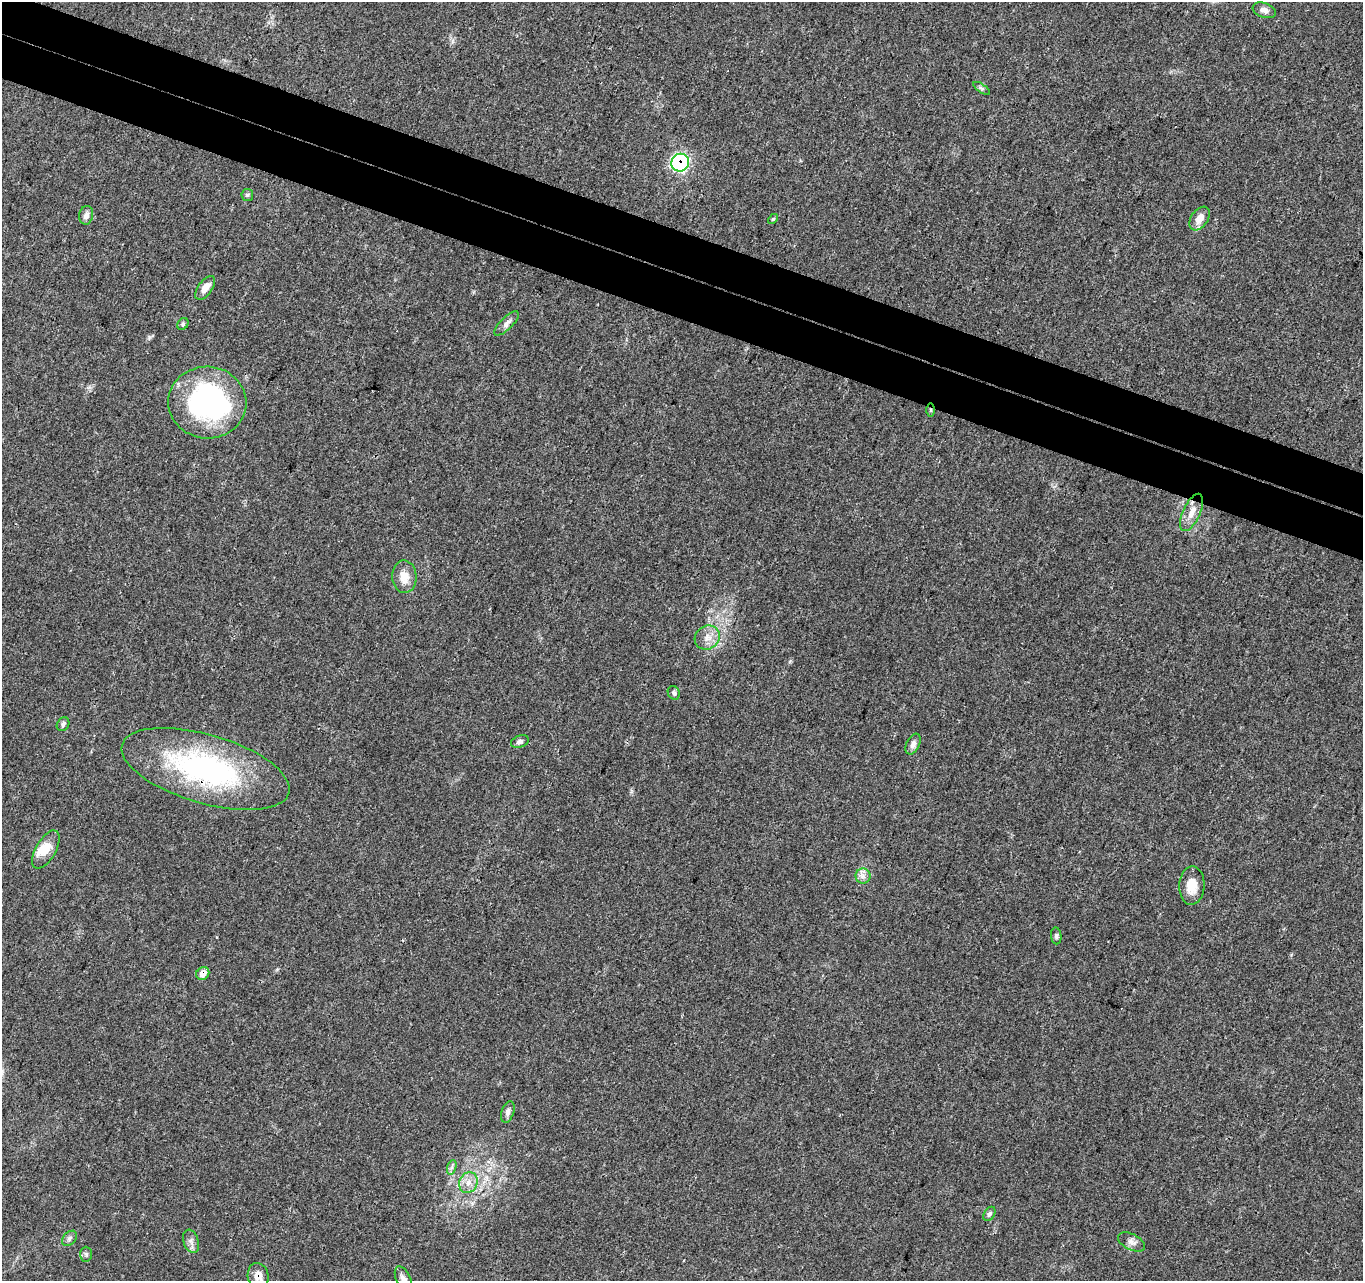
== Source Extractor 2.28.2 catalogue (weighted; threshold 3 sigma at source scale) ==
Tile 11 of 4 x 4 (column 3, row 3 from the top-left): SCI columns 2796-4156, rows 1612-2890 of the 5588 x 5718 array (HDU 1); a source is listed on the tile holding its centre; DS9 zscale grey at full resolution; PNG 1365 x 1283 px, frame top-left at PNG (2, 2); each listed source drawn as its Kron ellipse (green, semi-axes under 4 px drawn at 4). Shown black and unused: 7% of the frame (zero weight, under 3 of 4 exposures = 6% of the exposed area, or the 3 px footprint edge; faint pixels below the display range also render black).
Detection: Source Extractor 2.28.2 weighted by HDU 2 'WHT'; one run over the whole footprint, this tile lists its part. Background 0.0374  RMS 0.0038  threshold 0.0173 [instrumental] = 3 sigma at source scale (4.5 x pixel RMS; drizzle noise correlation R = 1.50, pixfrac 1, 0.0396/0.0396 arcsec/px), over >= 5 px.
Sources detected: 37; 2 inside a brighter object's white glare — neither listed nor drawn; the other 35 listed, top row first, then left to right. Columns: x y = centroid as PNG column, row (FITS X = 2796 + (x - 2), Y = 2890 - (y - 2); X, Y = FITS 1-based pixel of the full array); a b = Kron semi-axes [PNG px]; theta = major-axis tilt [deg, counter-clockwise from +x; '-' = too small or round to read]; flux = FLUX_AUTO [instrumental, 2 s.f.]
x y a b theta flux
1264 10 12 7 -19 2
982 88 9 4 -35 0.75
680 163 9 8 - 62
247 195 6 6 - 0.64
86 215 9 7 77 1.7
1199 218 13 8 55 4.4
773 219 6 3 44 0.42
205 288 14 7 54 3.5
506 323 16 6 44 1.9
183 324 6 5 - 0.7
207 402 39 36 -3 70
931 410 6 4 -90 0.68
1192 512 20 8 65 4.3
404 577 16 12 -87 4.8
707 638 13 11 35 3.8
674 693 7 5 -65 0.8
63 724 7 6 - 1
520 742 9 6 20 1.1
913 744 11 6 64 1.8
205 769 87 34 -16 76
46 849 21 10 61 5.3
863 876 7 7 - 1.7
1192 886 19 12 87 6.6
1056 936 8 5 -84 0.85
203 973 7 6 - 3.3
508 1112 11 6 72 1.4
452 1167 7 4 71 0.87
468 1183 11 9 65 3.2
989 1214 8 5 58 0.91
69 1238 9 6 43 1.1
191 1241 12 7 -71 1.7
1131 1242 14 8 -26 2.1
86 1254 7 6 - 0.85
258 1276 13 10 -76 4.6
403 1279 14 7 -66 2.1
Overlapping masked pixels (flux is a lower limit): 5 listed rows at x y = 680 163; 931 410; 205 769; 203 973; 258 1276
Isophote crosses this tile's border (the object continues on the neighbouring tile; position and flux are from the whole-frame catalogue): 2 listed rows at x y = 258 1276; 403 1279